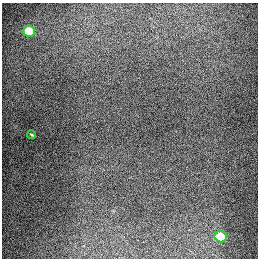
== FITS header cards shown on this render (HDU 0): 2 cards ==
NAXIS1  =                  256
NAXIS2  =                  256

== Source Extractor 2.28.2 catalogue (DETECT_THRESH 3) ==
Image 256 x 256 px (HDU 0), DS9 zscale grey, 1 PNG px = 1 image px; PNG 260 x 260 px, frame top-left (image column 1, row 256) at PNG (2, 3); each listed source drawn as its Kron ellipse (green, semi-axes under 4 px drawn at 4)
Background 1280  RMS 26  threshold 79.1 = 3 sigma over >= 5 px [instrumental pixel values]
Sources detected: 3; all 3 listed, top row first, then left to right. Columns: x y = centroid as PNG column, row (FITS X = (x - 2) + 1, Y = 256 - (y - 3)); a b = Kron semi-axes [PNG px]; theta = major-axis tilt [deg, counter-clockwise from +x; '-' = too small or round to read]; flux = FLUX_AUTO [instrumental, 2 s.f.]
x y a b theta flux
29 31 6 5 - 76000
32 135 4 2 - 1800
221 237 6 5 - 58000